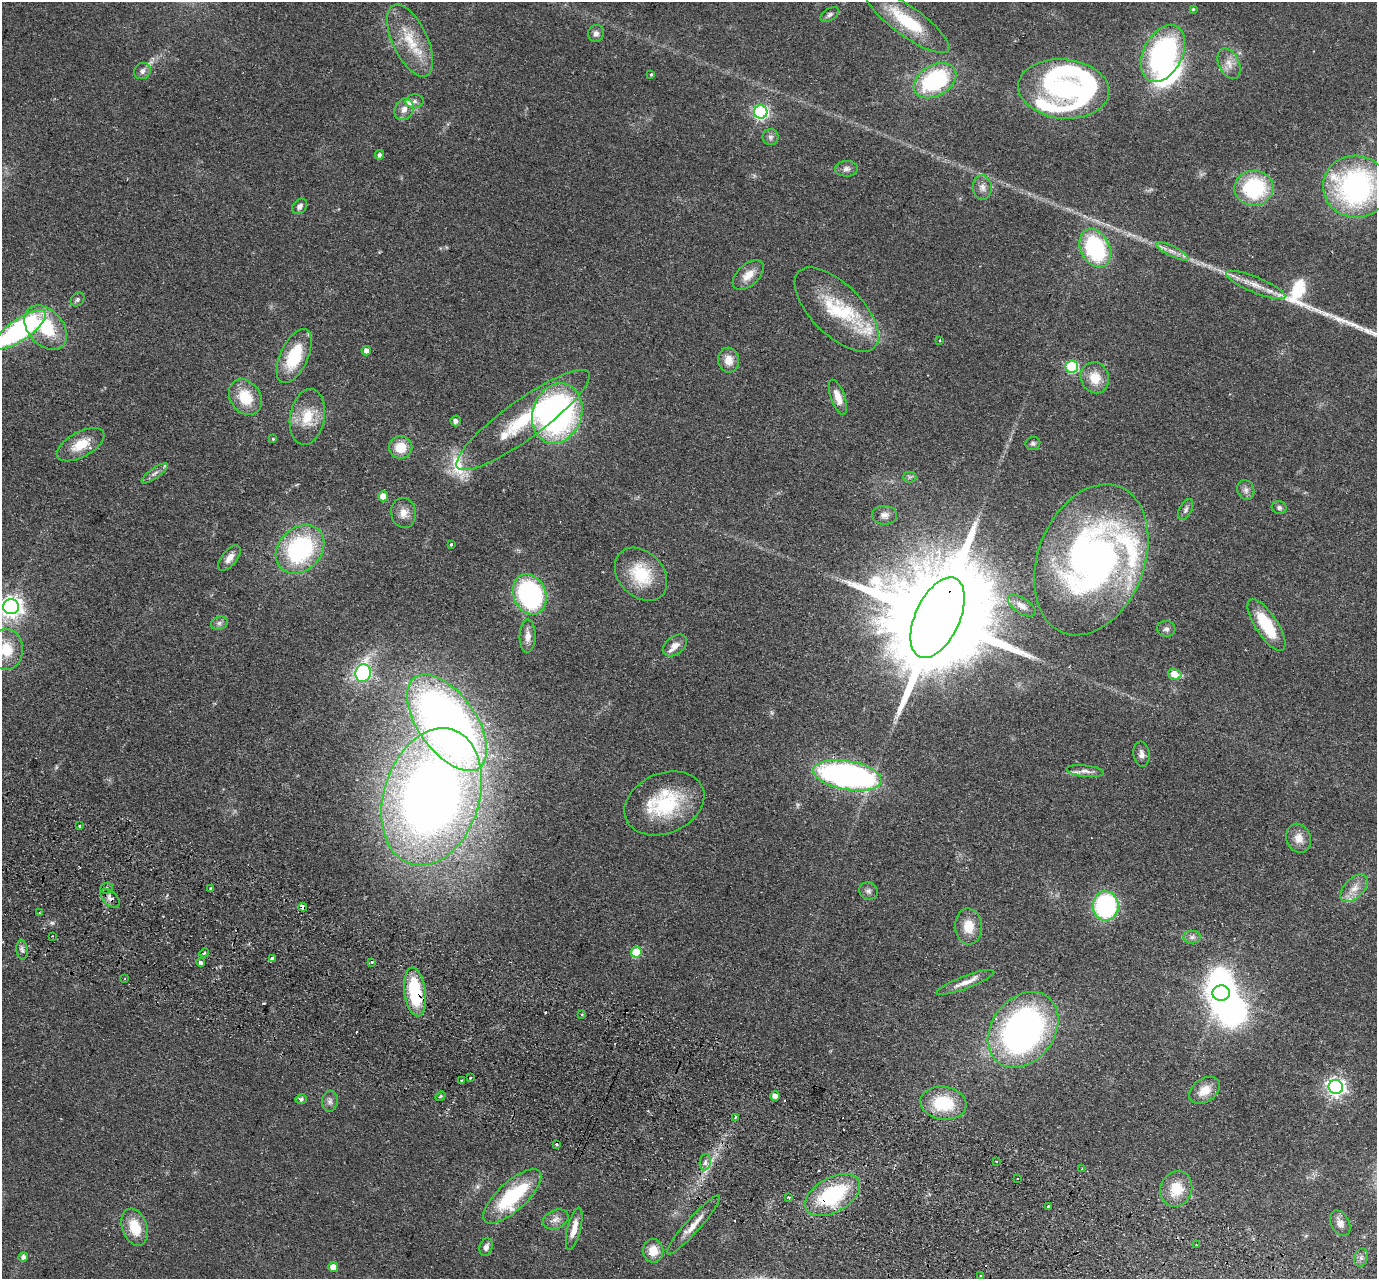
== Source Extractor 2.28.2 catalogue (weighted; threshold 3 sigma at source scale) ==
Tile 6 of 4 x 4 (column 2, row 2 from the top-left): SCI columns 1400-2774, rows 2877-4153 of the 5549 x 5621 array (HDU 1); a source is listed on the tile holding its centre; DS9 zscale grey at full resolution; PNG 1379 x 1281 px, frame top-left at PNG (2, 2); each listed source drawn as its Kron ellipse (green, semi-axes under 4 px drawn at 4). Shown black and unused: <1% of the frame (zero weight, under 2 of 3 exposures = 3% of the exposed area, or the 3 px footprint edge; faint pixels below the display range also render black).
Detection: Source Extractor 2.28.2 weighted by HDU 2 'WHT'; one run over the whole footprint, this tile lists its part. Background 0.0798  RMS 0.008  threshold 0.0358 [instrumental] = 3 sigma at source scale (4.5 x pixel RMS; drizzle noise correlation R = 1.50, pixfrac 1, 0.05/0.05 arcsec/px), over >= 5 px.
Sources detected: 154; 2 too faint to see at this stretch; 5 inside a brighter object's white glare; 4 cosmic-ray / hot-pixel residue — neither listed nor drawn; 10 inside a brighter listed object's ellipse — not listed separately; the other 133 listed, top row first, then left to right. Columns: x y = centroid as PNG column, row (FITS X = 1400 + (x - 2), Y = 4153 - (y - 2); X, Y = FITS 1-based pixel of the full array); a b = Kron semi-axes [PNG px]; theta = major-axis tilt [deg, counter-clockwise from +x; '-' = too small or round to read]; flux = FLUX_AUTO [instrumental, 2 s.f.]
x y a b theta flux
1193 9 4 4 - 0.99
830 14 10 6 32 2.5
907 21 51 14 -36 45
596 33 8 8 - 3.1
410 41 39 17 -65 29
1163 53 30 19 62 150
1229 64 16 10 -64 7.6
142 71 9 7 41 3.7
651 74 3 3 - 1.7
935 81 23 15 30 94
1064 89 45 29 -5 130
415 101 9 7 8 3
404 109 11 9 64 5.9
761 112 6 6 - 180
770 137 8 8 - 2.7
379 155 5 4 - 2.4
846 169 11 8 1 3.6
982 187 12 9 -85 5.2
1356 187 33 31 -11 180
1254 188 20 17 2 70
300 206 8 6 47 3.5
1095 248 20 14 -64 84
1172 251 18 5 -26 5.3
748 275 18 10 43 9.8
1256 285 32 8 -22 12
78 299 8 6 46 2
837 310 54 25 -45 54
46 328 25 17 -48 40
20 330 31 10 35 160
940 340 4 3 - 1
366 351 4 4 - 5
294 356 29 14 65 39
729 360 12 10 -82 9.6
1072 367 6 6 - 77
1095 378 16 14 -68 15
245 397 19 15 -55 25
838 397 18 7 -70 8.8
557 413 31 24 71 210
307 417 28 17 80 22
523 420 81 19 36 67
456 421 5 5 - 3.5
273 439 4 4 - 0.93
1033 443 7 6 - 1.8
81 445 26 12 29 17
401 447 11 11 - 16
155 473 16 5 36 3.6
910 477 7 5 -1 1.6
1246 490 10 8 -66 3.5
383 496 5 5 - 10
1279 508 7 6 - 2.3
1186 510 11 6 63 2.7
404 513 15 12 -81 8.1
884 515 12 9 -1 4.9
451 545 3 3 - 1.3
300 549 27 21 45 100
229 558 15 7 51 6
1091 560 78 53 69 330
641 574 30 22 -47 35
530 594 21 16 -69 120
1022 606 16 7 -34 5.3
11 607 8 7 - 540
937 618 43 22 65 33000
219 623 8 6 17 2.6
1266 625 30 11 -57 35
1166 629 9 7 -11 2.7
528 636 17 8 89 7
675 645 13 9 38 6.9
7 649 20 16 -89 23
363 673 9 7 75 160
1175 674 7 5 -14 17
447 723 56 29 -55 670
1141 754 13 8 -83 4.1
1085 771 19 5 -6 4.1
847 775 34 14 -10 260
432 797 70 48 73 770
664 803 41 30 23 63
79 826 3 2 - 0.96
1299 838 15 12 -68 8.3
106 888 6 5 - 2.1
211 888 3 3 - 2.2
1354 888 17 9 45 9.1
868 891 9 8 - 2.9
110 898 12 6 -42 3.7
1106 906 15 13 90 110
303 907 4 3 - 25
40 913 3 2 - 0.73
968 926 18 13 -87 15
52 936 3 2 - 0.63
1192 937 9 6 1 2.8
22 950 10 5 -84 2.6
636 952 5 5 - 28
204 953 5 4 - 1.2
272 958 4 3 - 3
201 962 4 3 - 6.1
372 962 4 3 - 1.5
125 978 3 2 - 0.77
965 982 31 6 21 8.6
415 992 24 10 -82 53
1221 993 9 7 4 850
582 1014 3 3 - 0.81
1023 1030 41 31 53 280
470 1078 3 2 - 0.76
462 1080 3 3 - 2.1
1336 1087 7 7 - 370
1204 1090 17 11 34 12
441 1096 5 4 - 1.1
775 1096 5 5 - 4.4
301 1099 5 5 - 2.2
330 1101 10 8 83 3.4
943 1103 23 16 -8 38
735 1117 3 3 - 1.1
556 1144 3 3 - 1.7
996 1161 4 2 - 0.57
705 1162 8 5 82 3.8
1082 1169 3 3 - 2.4
1017 1179 3 3 - 1.9
1176 1189 18 15 68 20
832 1195 30 17 29 74
512 1196 37 14 42 64
788 1197 3 2 - 1.5
1049 1206 4 3 - 3.6
556 1219 13 9 23 5.4
1340 1223 13 9 -61 6
693 1225 39 7 48 11
135 1227 19 12 -70 21
574 1229 22 6 76 10
1196 1245 2 2 - 0.66
486 1247 9 6 72 4.1
653 1251 12 10 -89 11
23 1257 5 4 - 2.5
1361 1258 9 7 75 3
333 1267 5 5 - 9.3
981 1275 3 2 - 0.91
Overlapping masked pixels (flux is a lower limit): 6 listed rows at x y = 937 618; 106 888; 110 898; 303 907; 415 992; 832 1195
Isophote crosses this tile's border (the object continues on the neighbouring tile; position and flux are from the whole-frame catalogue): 4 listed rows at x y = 1356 187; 20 330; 11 607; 7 649
Unlisted compact peaks at least as high as the median listed source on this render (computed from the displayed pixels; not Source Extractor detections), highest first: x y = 1338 319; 1299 282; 1357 326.